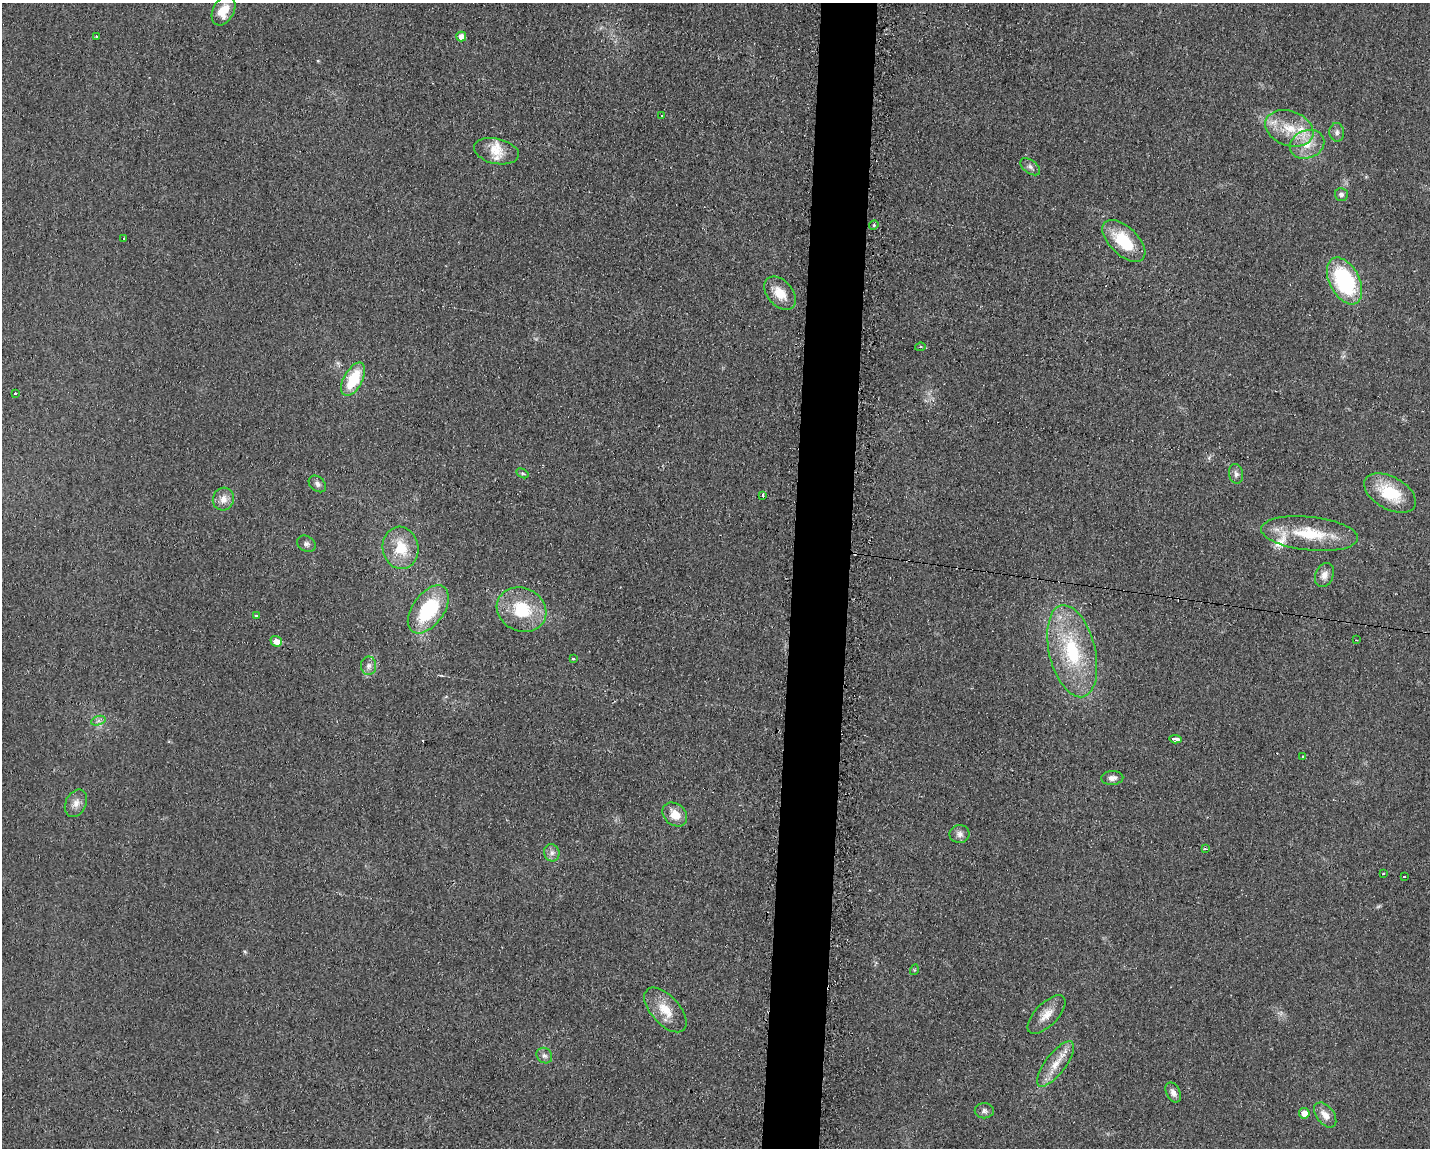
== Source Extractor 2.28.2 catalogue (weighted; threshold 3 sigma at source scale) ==
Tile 5 of 3 x 4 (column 2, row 2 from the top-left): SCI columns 1547-2974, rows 2295-3440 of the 4643 x 4587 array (HDU 1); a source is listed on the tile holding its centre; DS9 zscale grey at full resolution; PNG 1432 x 1150 px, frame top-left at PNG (2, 3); each listed source drawn as its Kron ellipse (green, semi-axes under 4 px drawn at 4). Shown black and unused: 4% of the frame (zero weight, under 2 of 3 exposures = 2% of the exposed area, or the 3 px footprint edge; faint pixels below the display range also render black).
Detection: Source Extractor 2.28.2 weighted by HDU 2 'WHT'; one run over the whole footprint, this tile lists its part. Background 0.0621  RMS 0.0099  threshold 0.0448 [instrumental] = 3 sigma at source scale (4.5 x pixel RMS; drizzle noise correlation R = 1.50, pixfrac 1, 0.05/0.05 arcsec/px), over >= 5 px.
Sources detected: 65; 3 cosmic-ray / hot-pixel residue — neither listed nor drawn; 6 inside a brighter listed object's ellipse — not listed separately; the other 56 listed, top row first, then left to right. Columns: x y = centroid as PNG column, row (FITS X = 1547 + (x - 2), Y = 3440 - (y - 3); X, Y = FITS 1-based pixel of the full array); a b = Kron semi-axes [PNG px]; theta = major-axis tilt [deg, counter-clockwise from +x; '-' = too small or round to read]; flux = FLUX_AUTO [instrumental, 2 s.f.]
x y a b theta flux
223 11 16 10 61 18
96 36 3 2 - 1.4
461 36 5 5 - 9.2
662 115 3 3 - 3.1
1289 128 25 17 -20 30
1337 132 9 7 -86 3.6
1307 144 18 14 22 17
496 151 23 12 -12 15
1030 167 11 6 -37 3.6
1341 194 6 6 - 3
874 225 5 4 - 1.3
124 238 3 2 - 1.3
1124 241 26 14 -43 44
1345 281 25 15 -62 99
780 293 19 12 -49 18
920 347 5 4 - 2.7
353 379 18 9 61 40
15 394 3 3 - 2.1
522 473 6 4 -30 1.4
1236 474 10 7 -81 3.6
317 484 9 7 -42 3.7
1390 493 28 16 -29 41
763 496 3 2 - 4
223 499 11 10 - 8.3
1309 533 49 17 -6 45
306 544 10 7 -29 3.4
400 548 21 18 -80 30
1324 575 12 9 66 6.8
428 609 27 15 54 68
522 610 25 21 -25 46
256 616 3 3 - 2.4
1356 640 3 2 - 1.5
276 641 6 5 - 8.5
1072 651 47 23 -76 75
573 659 3 3 - 3
368 666 9 7 89 5.1
98 721 7 4 18 2.8
1175 739 6 3 -6 29
1303 757 3 3 - 1.8
1112 778 11 7 3 5.1
76 803 14 10 64 7.6
675 815 13 10 -42 14
960 834 10 9 - 5
1205 849 3 2 - 2.5
552 853 9 7 -73 4.3
1383 874 2 2 - 1.2
1404 877 3 2 - 1.8
914 970 5 3 - 0.85
665 1010 27 14 -48 21
1047 1015 24 11 46 12
544 1056 8 7 - 3.7
1056 1064 27 10 52 17
1173 1093 11 7 -63 5.3
984 1111 9 7 0 3.7
1304 1113 5 5 - 9.5
1325 1115 14 8 -52 8.6